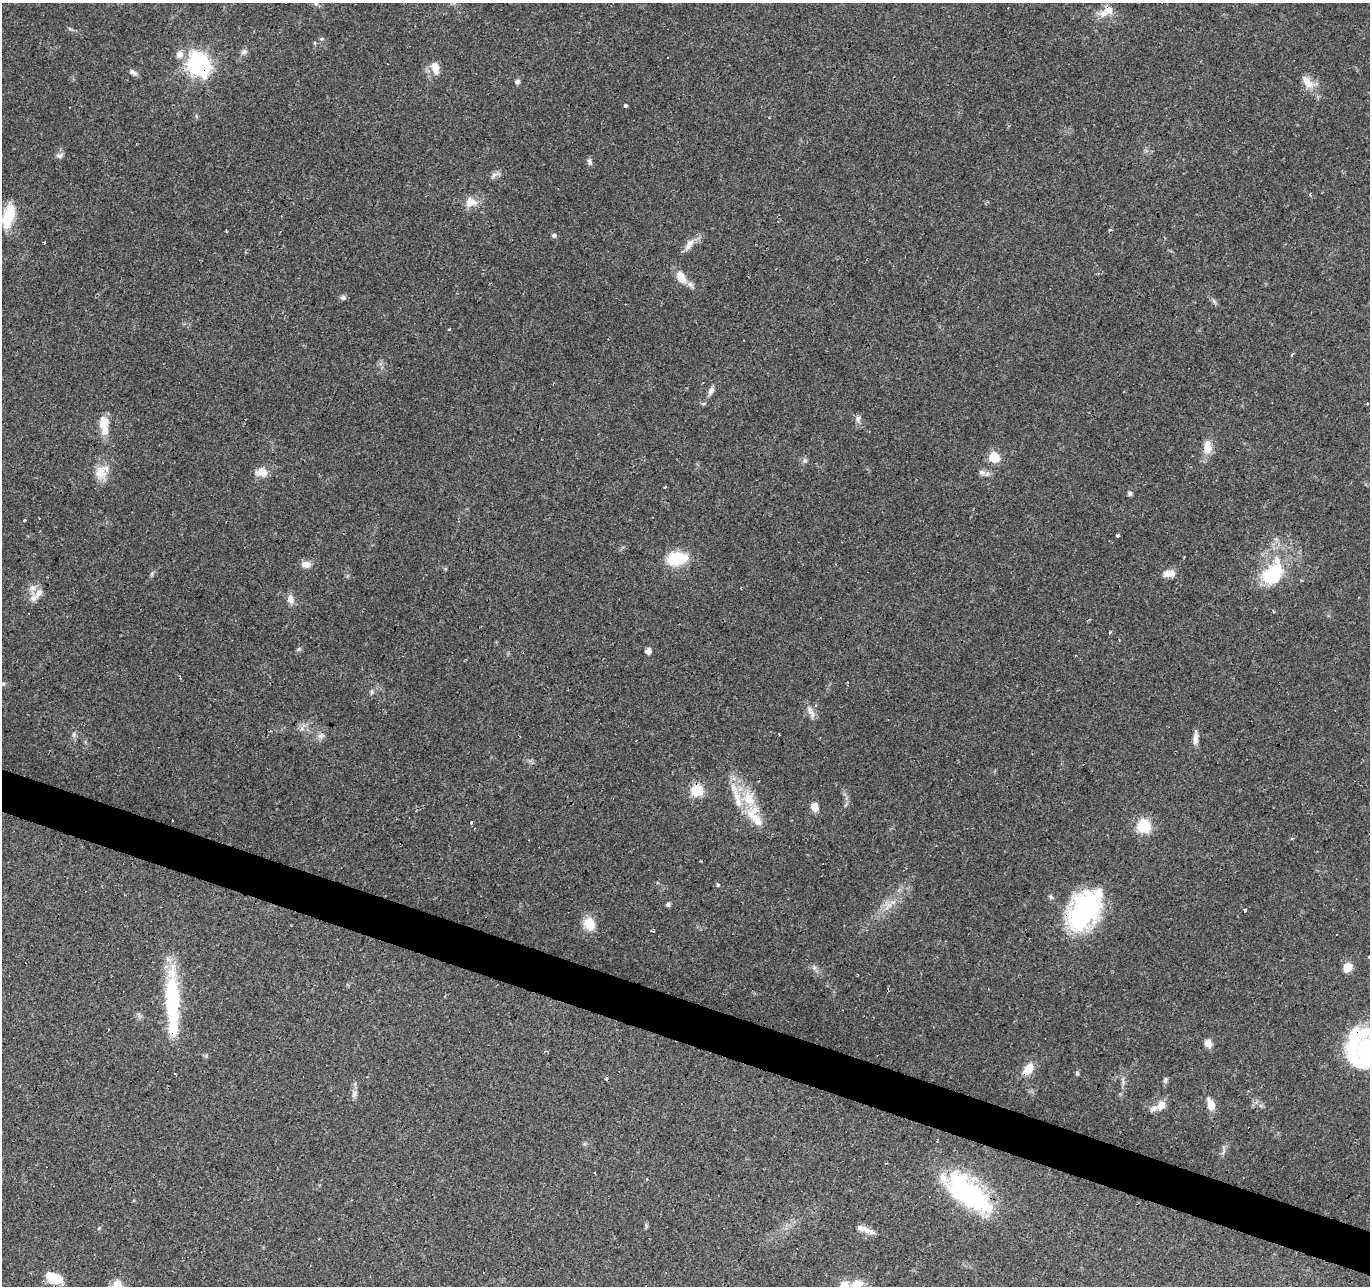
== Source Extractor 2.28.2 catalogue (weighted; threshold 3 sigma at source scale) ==
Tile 6 of 4 x 4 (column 2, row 2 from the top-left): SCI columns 1369-2736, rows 2776-4059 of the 5474 x 5616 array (HDU 1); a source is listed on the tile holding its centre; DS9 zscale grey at full resolution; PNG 1372 x 1288 px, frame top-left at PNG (2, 3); no overlay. Shown black and unused: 3% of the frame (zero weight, under 2 of 3 exposures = <1% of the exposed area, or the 3 px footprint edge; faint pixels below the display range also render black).
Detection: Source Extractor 2.28.2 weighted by HDU 2 'WHT'; one run over the whole footprint, this tile lists its part. Background 0.066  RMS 0.0056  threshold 0.025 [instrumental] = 3 sigma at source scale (4.5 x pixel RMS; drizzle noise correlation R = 1.50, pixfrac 1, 0.0396/0.0396 arcsec/px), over >= 5 px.
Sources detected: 117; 5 inside a brighter object's white glare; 13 cosmic-ray / hot-pixel residue — not listed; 11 inside a brighter listed object's ellipse — not listed separately; the other 88 listed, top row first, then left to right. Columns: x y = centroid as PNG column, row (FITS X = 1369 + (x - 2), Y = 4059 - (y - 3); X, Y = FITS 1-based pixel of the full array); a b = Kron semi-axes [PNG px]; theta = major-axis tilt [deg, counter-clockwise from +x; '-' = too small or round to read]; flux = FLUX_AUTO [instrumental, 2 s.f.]
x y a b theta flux
316 3 6 5 - 1.1
1103 14 14 8 10 5.1
70 29 6 4 -18 0.81
321 39 6 5 - 0.85
244 52 9 7 15 1.9
179 54 11 10 - 3.9
199 64 9 8 - 330
435 67 13 8 -71 6.9
133 72 11 6 -26 2.1
517 81 7 6 - 1.5
1307 82 21 10 -53 7.2
625 106 3 3 - 4.9
196 116 6 4 -71 0.74
60 156 10 7 13 1.9
590 162 10 6 -73 1.5
494 175 9 6 30 2.1
471 202 18 13 2 6.6
8 215 28 12 75 17
554 235 6 6 - 1.2
45 243 3 3 - 1.2
689 244 19 8 51 4.7
681 277 16 9 -58 7.5
343 298 8 7 - 1.5
1214 301 7 5 -49 1.3
1292 354 4 3 - 2.3
711 390 12 6 66 2.7
1367 403 3 2 - 2
858 418 9 6 80 2.1
103 423 16 13 72 7
1207 447 21 11 -88 6.9
994 457 6 6 - 32
805 460 7 5 -68 1.3
262 472 15 12 4 5.8
981 472 9 7 -37 2.2
102 474 17 13 37 7.7
665 487 3 3 - 1.3
1130 493 6 6 - 1.4
25 520 3 3 - 1.4
1117 535 4 3 - 2.6
1184 557 3 2 - 0.56
676 559 25 14 8 22
306 564 13 9 -10 3.6
1169 573 13 9 1 5.8
152 574 6 4 88 0.91
1270 576 26 18 -26 20
34 598 13 10 49 4.1
290 599 12 8 -80 3.7
299 649 6 5 - 0.95
648 651 5 5 - 4.3
3 683 6 4 -1 0.86
372 692 8 5 -85 1.2
812 714 16 7 -71 3.4
302 728 7 6 - 1.9
270 731 4 2 - 0.48
74 734 8 5 -84 1.4
321 736 11 7 19 2.5
1196 738 18 6 85 3.6
696 790 6 6 - 45
749 798 24 18 -65 17
815 807 11 9 -74 4
472 823 3 3 - 1.8
1144 826 7 6 - 70
1292 838 4 3 - 0.63
718 885 5 4 - 0.7
1051 897 7 5 -29 1.1
893 902 10 5 34 2.7
668 904 5 5 - 1.6
1245 910 4 3 - 2.3
1081 914 35 32 12 79
589 924 17 13 -65 9
1336 934 2 2 - 0.56
1369 957 3 3 - 4.5
1347 967 10 8 58 6.8
172 1001 68 15 -88 52
1208 1043 10 8 -68 3.6
1365 1049 33 21 16 56
1028 1069 17 10 56 8.1
1077 1073 5 5 - 0.89
1165 1080 9 5 81 1.4
354 1094 11 6 72 2.3
1211 1104 15 9 -74 5.8
1161 1105 13 11 47 5.9
646 1179 3 3 - 1.1
967 1192 61 27 -40 79
99 1228 6 4 45 0.66
863 1228 21 7 -21 4.7
54 1278 16 9 -22 16
856 1285 15 12 25 8
Overlapping masked pixels (flux is a lower limit): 5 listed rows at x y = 199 64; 696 790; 1081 914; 1028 1069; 967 1192
Isophote crosses this tile's border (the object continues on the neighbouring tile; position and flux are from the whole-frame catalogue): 4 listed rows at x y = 316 3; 1369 957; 1365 1049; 856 1285